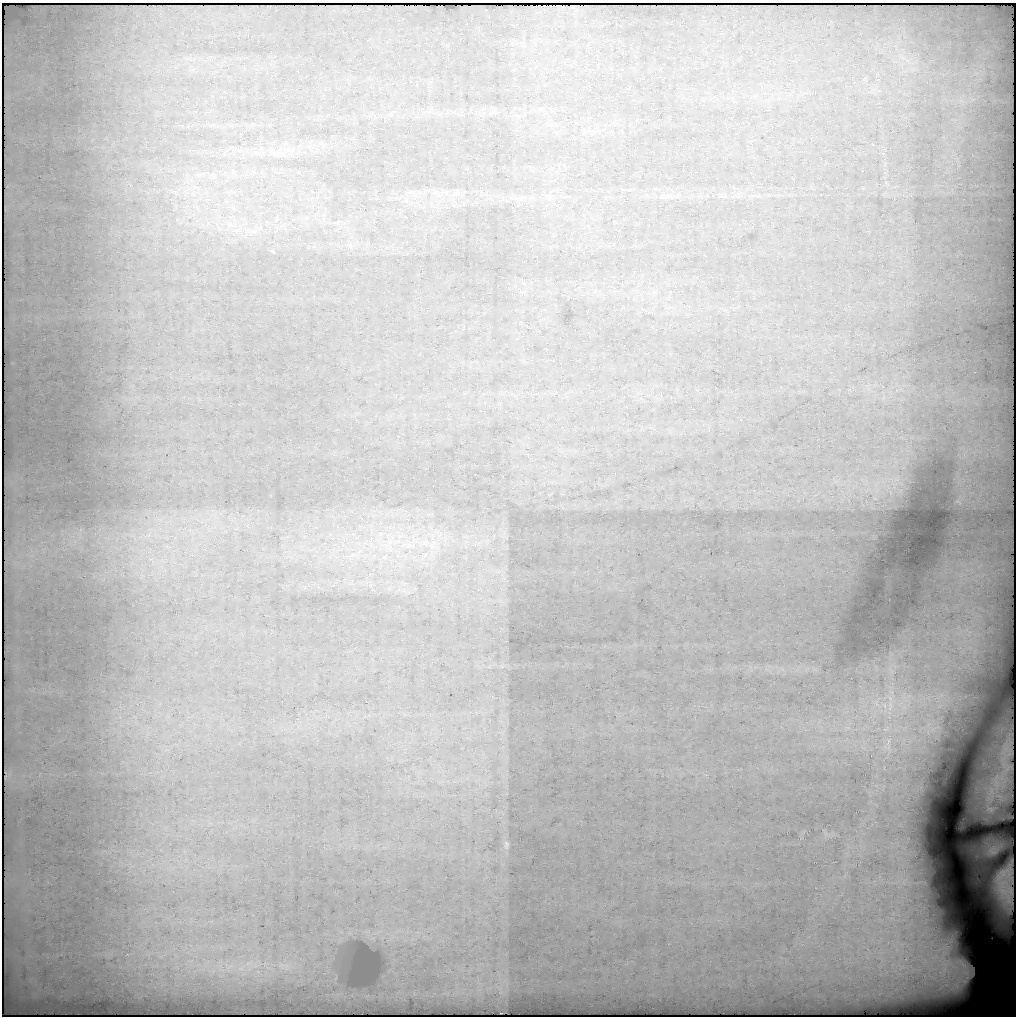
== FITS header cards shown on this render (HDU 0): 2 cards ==
NAXIS1  =                 1014 /
NAXIS2  =                 1014 /

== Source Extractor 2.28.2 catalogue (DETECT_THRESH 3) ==
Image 1014 x 1014 px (HDU 0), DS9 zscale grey, 1 PNG px = 1 image px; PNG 1018 x 1018 px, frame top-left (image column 1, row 1014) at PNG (2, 3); no overlay
Background 1.27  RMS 0.015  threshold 0.0441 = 3 sigma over >= 5 px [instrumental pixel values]
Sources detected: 27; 4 with non-positive FLUX_AUTO (blend fragments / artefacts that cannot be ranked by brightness) are not listed; the other 23 listed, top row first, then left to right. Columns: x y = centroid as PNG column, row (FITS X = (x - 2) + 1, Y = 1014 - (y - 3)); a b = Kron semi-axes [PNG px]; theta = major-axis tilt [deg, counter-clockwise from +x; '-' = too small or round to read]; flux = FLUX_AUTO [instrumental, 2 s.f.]
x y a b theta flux
902 58 10 6 -19 6
199 175 7 6 - 2.9
234 208 10 5 -27 4.3
228 224 10 4 -82 4.3
237 231 10 3 21 3
272 251 4 3 - 4.2
896 479 16 14 23 22
893 483 34 22 -31 43
877 490 10 7 48 8.5
958 502 12 3 -28 1.1
389 543 31 18 75 52
425 543 15 11 28 17
409 545 18 8 -13 15
353 555 22 6 10 12
969 633 12 5 64 6
890 705 12 6 -79 6.7
885 706 8 4 -71 2.5
888 742 14 4 71 4.5
990 809 15 9 2 6.6
506 845 14 9 86 5.8
248 963 10 5 32 5
229 967 14 5 20 6.5
963 980 52 28 -63 48
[4 non-positive-flux detections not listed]